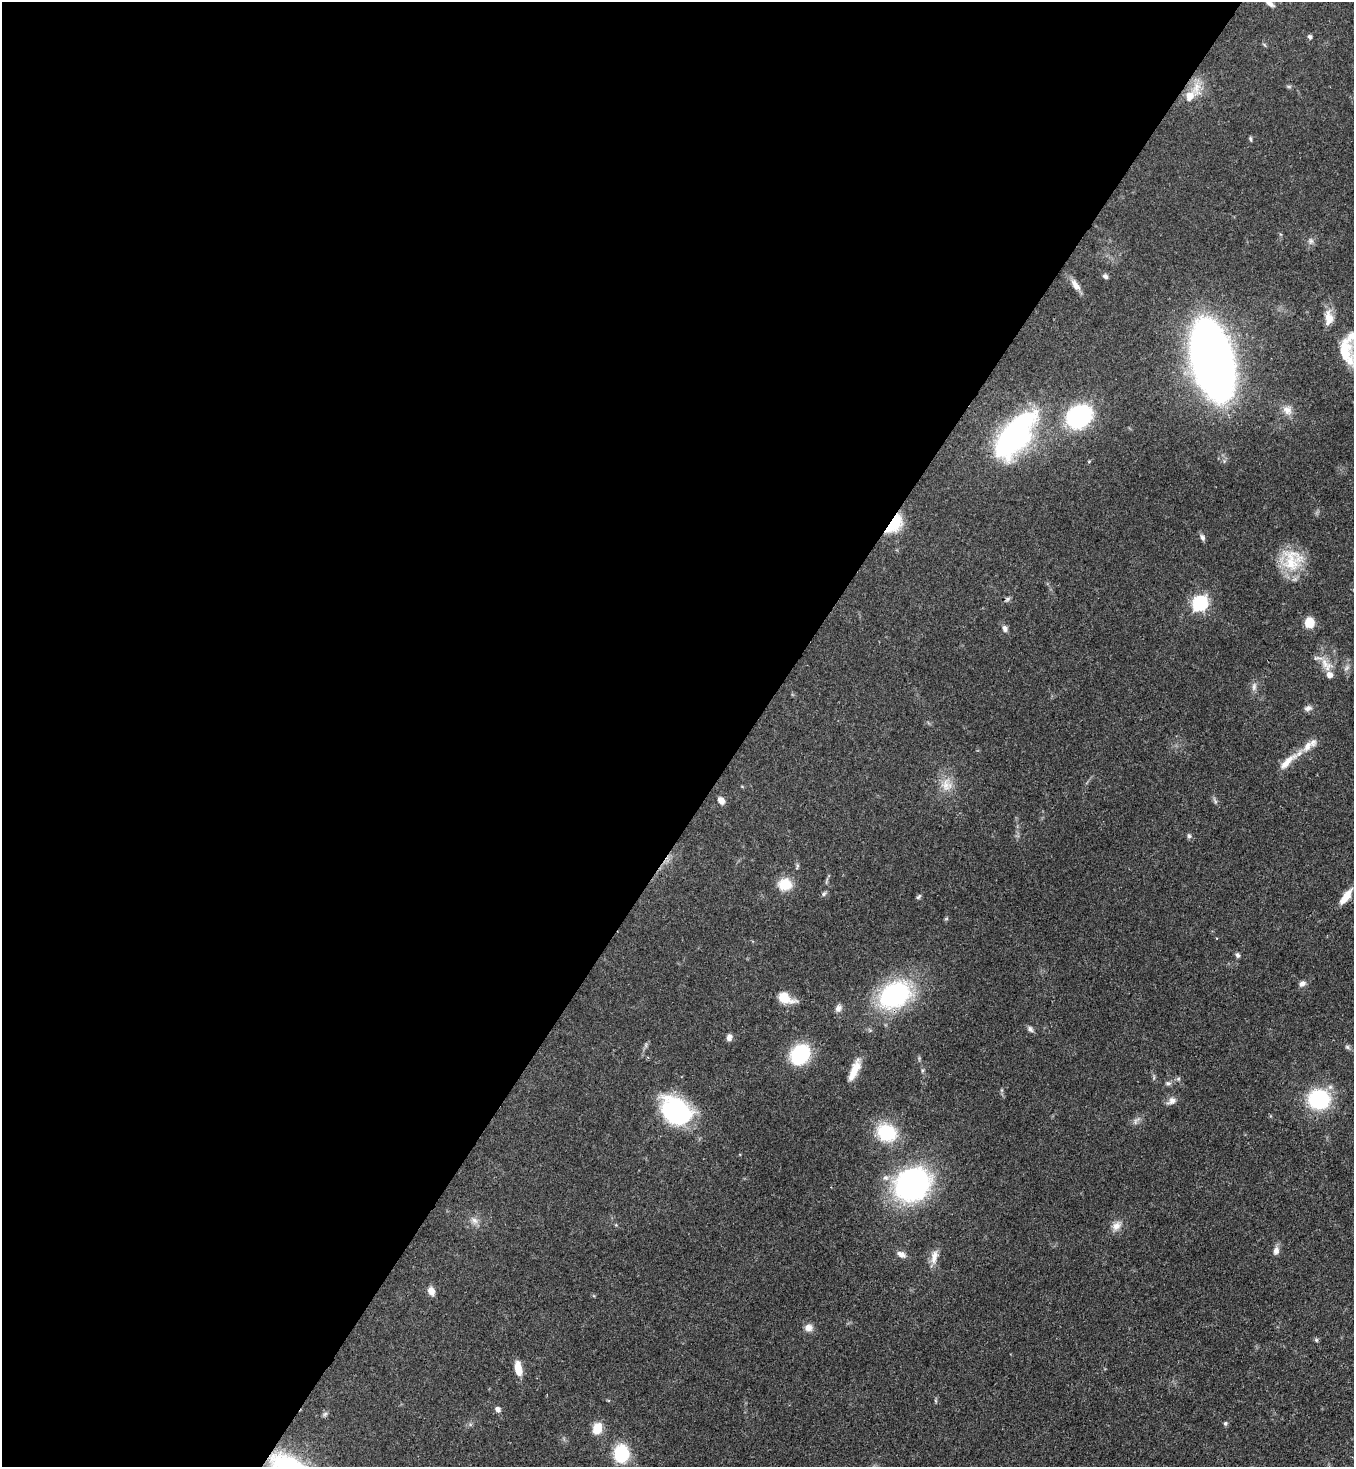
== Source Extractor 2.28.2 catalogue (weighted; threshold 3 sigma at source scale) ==
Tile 5 of 4 x 4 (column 1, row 2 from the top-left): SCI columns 364-1715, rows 2988-4452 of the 5996 x 5974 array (HDU 1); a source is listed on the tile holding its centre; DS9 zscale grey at full resolution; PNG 1356 x 1469 px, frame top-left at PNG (2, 2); no overlay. Shown black and unused: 55% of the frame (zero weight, under 3 of 4 exposures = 7% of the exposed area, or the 3 px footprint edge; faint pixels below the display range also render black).
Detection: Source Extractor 2.28.2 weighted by HDU 2 'WHT'; one run over the whole footprint, this tile lists its part. Background 0.0681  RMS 0.0035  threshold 0.0158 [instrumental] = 3 sigma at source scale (4.5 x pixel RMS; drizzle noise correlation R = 1.50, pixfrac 1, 0.05/0.05 arcsec/px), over >= 5 px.
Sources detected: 75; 2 too faint to see at this stretch — not listed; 5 inside a brighter listed object's ellipse — not listed separately; the other 68 listed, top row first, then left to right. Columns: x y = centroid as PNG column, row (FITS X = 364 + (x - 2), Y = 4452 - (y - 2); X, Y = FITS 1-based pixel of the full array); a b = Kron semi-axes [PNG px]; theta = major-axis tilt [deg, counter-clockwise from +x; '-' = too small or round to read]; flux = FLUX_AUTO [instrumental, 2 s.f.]
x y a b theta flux
1270 4 14 7 -33 1.9
1310 37 6 5 - 0.76
1196 88 25 12 86 5.7
1250 139 6 4 -75 0.58
1311 241 9 8 - 1.4
1105 276 7 5 -39 1
1075 285 18 8 -55 2.8
1345 351 40 20 -62 16
1212 361 46 22 -76 500
1287 410 14 11 -50 3.1
1079 416 23 18 41 41
1015 435 49 22 53 81
894 524 24 13 53 13
1202 538 8 6 -71 1.1
1292 560 30 28 8 14
1007 599 8 5 28 0.8
1200 603 7 6 - 79
1309 623 7 6 - 10
1005 628 9 7 -73 1.3
1325 663 17 9 -69 4.3
1254 687 13 6 81 1.5
1308 708 10 7 17 1.4
1287 761 36 9 42 6
946 785 19 16 87 5.8
1215 800 12 4 -63 0.78
721 801 8 6 -54 2.4
1189 836 7 5 -74 0.74
797 866 9 3 68 0.56
785 884 15 14 - 7.5
824 894 8 5 45 0.75
1346 896 20 7 53 4.5
919 897 9 4 49 0.65
946 919 6 4 19 0.42
1237 955 6 6 - 0.79
1302 983 8 6 25 1.6
895 995 37 27 32 46
785 998 21 11 -22 5.9
838 1008 10 8 64 1.6
1030 1029 9 6 -48 1.1
729 1037 9 6 79 1.5
1347 1047 8 5 -36 0.81
800 1054 16 13 53 31
854 1070 28 8 66 5.7
922 1070 8 4 82 0.6
1178 1079 6 4 45 0.59
1168 1083 8 6 6 0.97
1002 1090 7 4 71 0.52
1319 1099 16 14 -3 38
1172 1101 13 9 31 2
676 1111 25 18 -39 59
1136 1121 11 5 45 1.3
887 1133 20 16 -28 20
912 1184 25 22 35 110
474 1220 11 8 -31 1.9
1116 1226 14 10 48 2.8
1276 1250 10 7 79 1.8
901 1254 11 7 -27 2
934 1257 21 8 80 3.3
431 1291 10 7 -69 2.6
808 1328 11 10 - 2.2
1316 1340 6 5 - 0.55
518 1368 16 7 -80 4.9
936 1401 6 4 -71 0.43
498 1409 8 7 - 1.3
325 1414 8 5 27 0.78
1225 1423 6 5 - 0.66
597 1429 11 8 72 7.2
621 1454 13 12 - 24
Overlapping masked pixels (flux is a lower limit): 1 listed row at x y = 894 524
Isophote crosses this tile's border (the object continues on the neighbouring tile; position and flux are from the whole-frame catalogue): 2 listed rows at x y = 1270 4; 1345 351